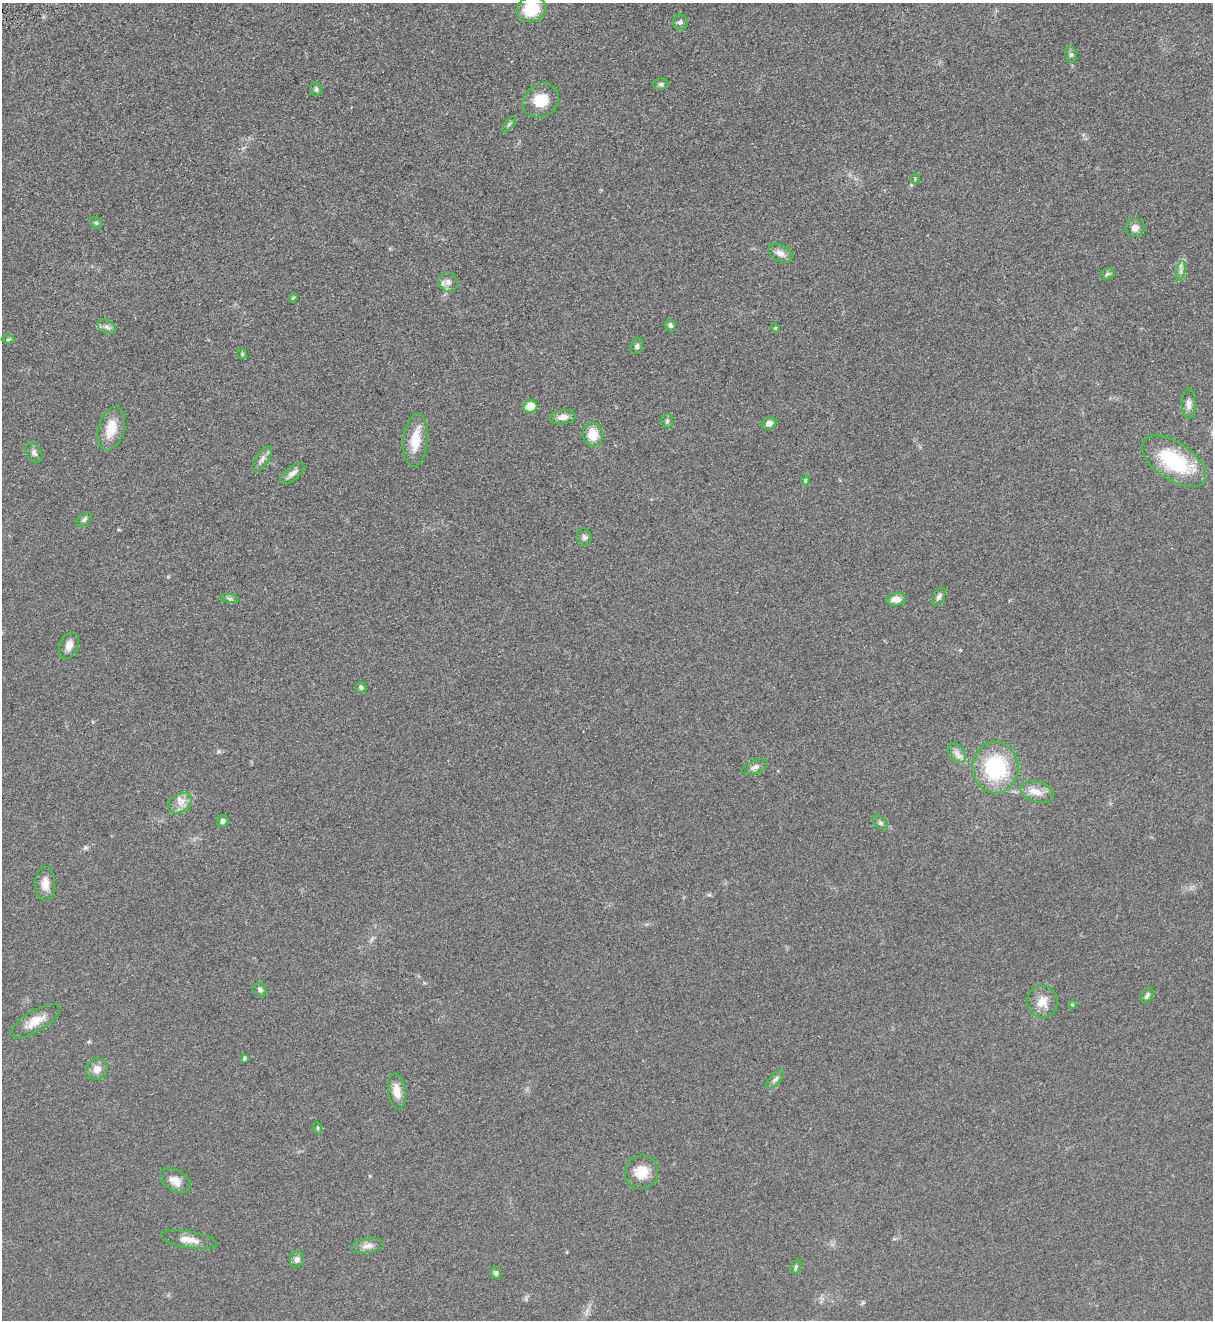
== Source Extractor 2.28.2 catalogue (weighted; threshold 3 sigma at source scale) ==
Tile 11 of 4 x 4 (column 3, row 3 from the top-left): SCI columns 2736-3946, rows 1374-2691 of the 5347 x 5383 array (HDU 1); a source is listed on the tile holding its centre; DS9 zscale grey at full resolution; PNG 1215 x 1322 px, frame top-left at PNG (2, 3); each listed source drawn as its Kron ellipse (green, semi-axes under 4 px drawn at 4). Shown black and unused: <1% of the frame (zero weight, under 3 of 5 exposures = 4% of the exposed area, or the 3 px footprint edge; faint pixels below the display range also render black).
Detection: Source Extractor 2.28.2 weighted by HDU 2 'WHT'; one run over the whole footprint, this tile lists its part. Background 0.0758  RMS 0.0069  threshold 0.0309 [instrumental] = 3 sigma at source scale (4.5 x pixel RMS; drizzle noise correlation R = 1.50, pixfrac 1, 0.05/0.05 arcsec/px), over >= 5 px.
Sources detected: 68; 2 inside a brighter listed object's ellipse — not listed separately; the other 66 listed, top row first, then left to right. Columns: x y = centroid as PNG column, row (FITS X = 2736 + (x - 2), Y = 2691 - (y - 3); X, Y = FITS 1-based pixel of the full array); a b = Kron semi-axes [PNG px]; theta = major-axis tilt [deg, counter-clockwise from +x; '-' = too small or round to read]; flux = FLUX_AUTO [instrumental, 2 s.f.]
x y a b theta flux
531 9 15 12 16 24
680 22 7 7 - 2.1
1071 55 8 6 -77 1.4
661 84 8 5 -1 1.4
316 89 7 5 -76 1.5
541 100 19 16 34 15
509 124 9 4 55 1.3
915 179 5 5 - 0.83
96 223 6 5 - 0.99
1135 228 10 9 - 3.8
780 253 13 8 -30 4.3
1181 271 10 4 78 2.1
1107 274 7 5 17 1.4
448 282 10 9 - 3.4
293 298 5 4 - 0.68
670 325 6 5 - 1.6
107 327 10 6 -29 2.1
775 328 4 4 - 0.67
8 339 6 4 1 0.97
637 346 8 5 65 1.5
242 354 5 5 - 0.78
1188 404 15 7 -90 3.4
530 406 7 6 - 11
562 417 13 7 9 4.1
667 421 7 6 - 1.3
769 424 7 6 - 3.2
111 428 22 12 74 14
593 434 12 10 -80 10
415 440 26 12 85 14
34 453 10 7 -58 2.3
262 459 15 6 56 3
1174 461 36 18 -34 48
292 473 15 6 39 3.4
805 481 5 4 - 1.1
84 519 9 5 44 1.5
584 537 9 7 -71 2
939 597 10 5 61 1.9
230 598 9 4 -9 1.5
896 599 10 6 3 5.5
69 645 14 9 69 4.9
361 687 6 5 - 1.5
957 753 11 7 -52 3.5
755 767 14 6 20 2.8
995 768 26 23 -87 54
1037 792 17 10 -17 6.9
180 803 13 9 29 4.9
223 821 6 5 - 2.2
880 823 8 5 -44 1.4
45 884 17 10 -89 6
260 990 7 6 - 1.8
1147 995 8 5 59 2
1042 1002 16 15 - 8.1
1072 1005 4 3 - 0.67
35 1021 28 10 31 9.6
244 1058 4 3 - 1.4
97 1069 11 10 - 5
775 1080 12 5 45 2.1
397 1091 18 8 -81 7.7
318 1128 6 4 -71 0.86
641 1172 17 16 - 11
175 1180 17 10 -29 6.2
189 1240 29 8 -10 7.1
367 1246 16 7 9 4
297 1260 8 7 - 2.8
796 1267 7 4 72 1.2
496 1273 6 5 - 1.5
Isophote crosses this tile's border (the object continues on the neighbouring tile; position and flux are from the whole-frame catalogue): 1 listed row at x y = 531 9